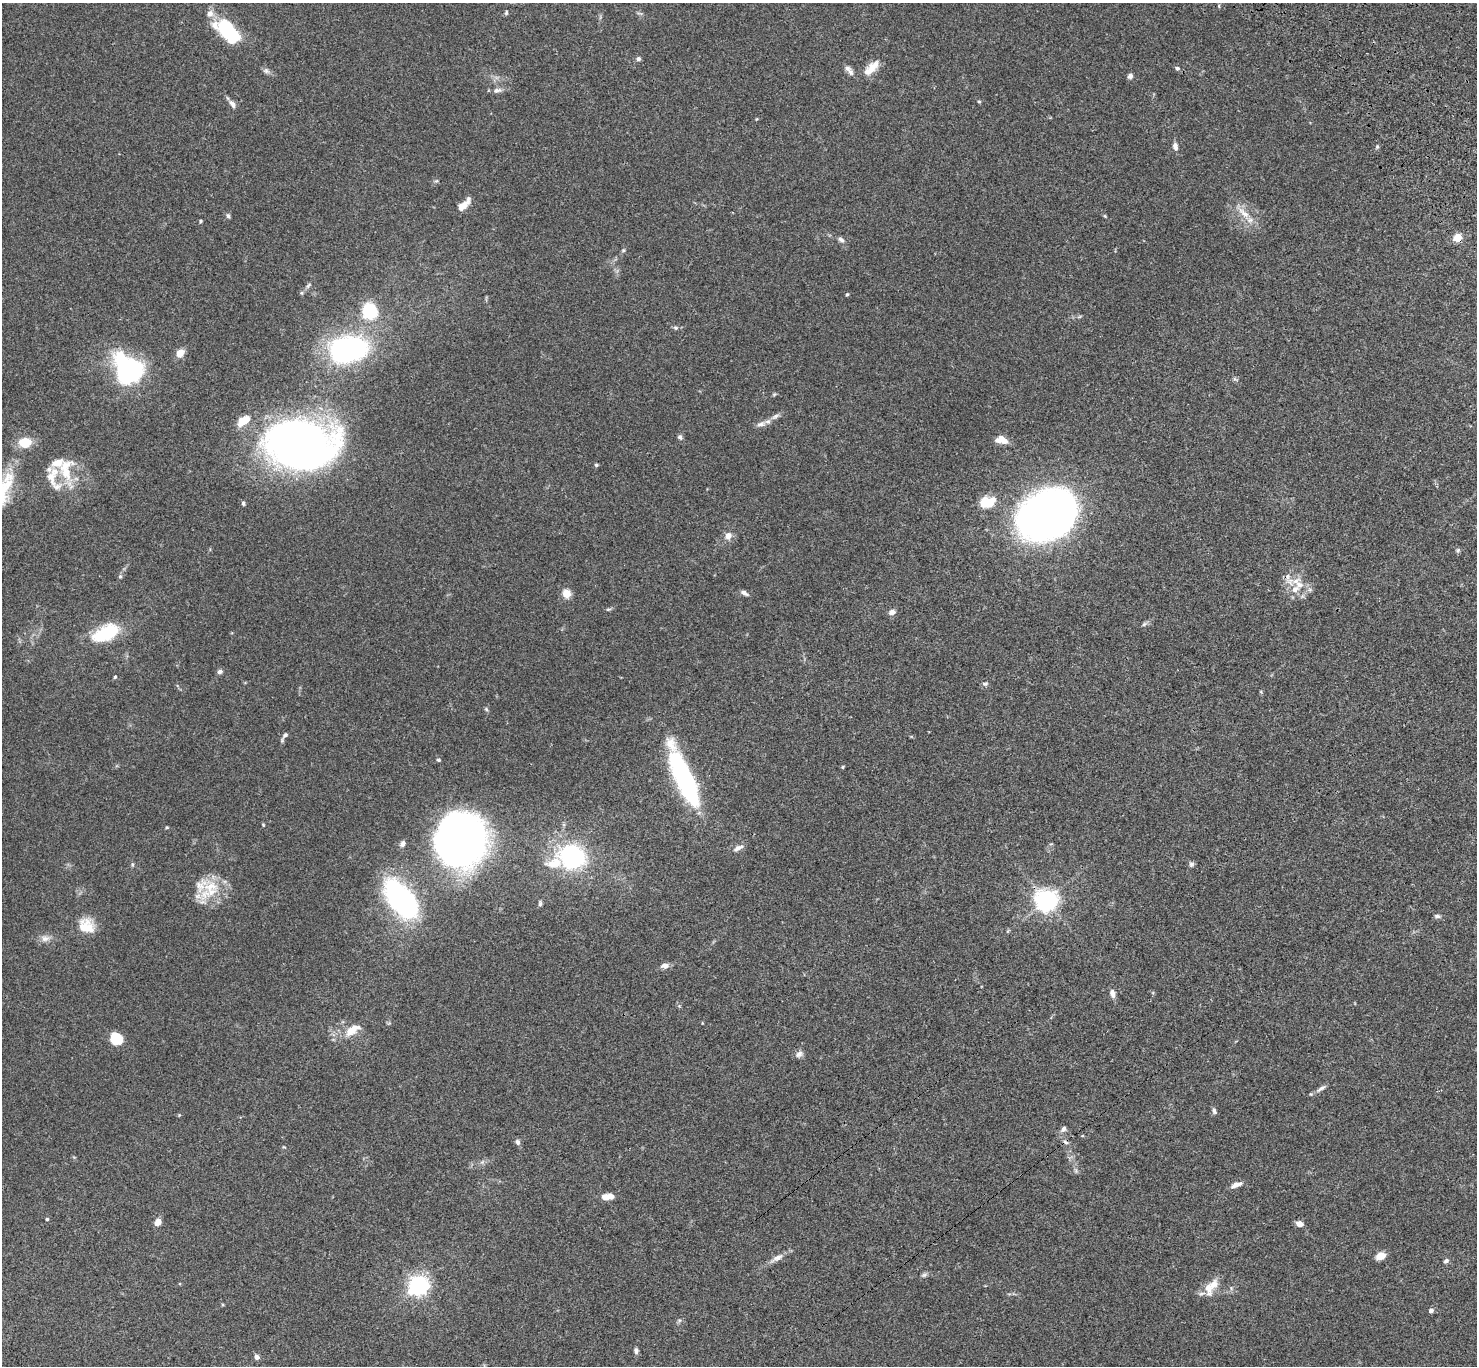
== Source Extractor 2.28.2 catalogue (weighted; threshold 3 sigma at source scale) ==
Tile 10 of 4 x 4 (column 2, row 3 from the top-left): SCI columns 1579-3053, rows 1747-3110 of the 6106 x 6082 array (HDU 1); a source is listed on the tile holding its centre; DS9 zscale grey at full resolution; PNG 1479 x 1368 px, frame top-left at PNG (2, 3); no overlay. Shown black and unused: <1% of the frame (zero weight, under 3 of 4 exposures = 6% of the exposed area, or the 3 px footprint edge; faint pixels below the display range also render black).
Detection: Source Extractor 2.28.2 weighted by HDU 2 'WHT'; one run over the whole footprint, this tile lists its part. Background 0.0592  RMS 0.0053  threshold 0.0239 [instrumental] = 3 sigma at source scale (4.5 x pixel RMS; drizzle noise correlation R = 1.50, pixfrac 1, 0.05/0.05 arcsec/px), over >= 5 px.
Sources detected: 119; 3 inside a brighter object's white glare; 1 cosmic-ray / hot-pixel residue — not listed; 12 inside a brighter listed object's ellipse — not listed separately; the other 103 listed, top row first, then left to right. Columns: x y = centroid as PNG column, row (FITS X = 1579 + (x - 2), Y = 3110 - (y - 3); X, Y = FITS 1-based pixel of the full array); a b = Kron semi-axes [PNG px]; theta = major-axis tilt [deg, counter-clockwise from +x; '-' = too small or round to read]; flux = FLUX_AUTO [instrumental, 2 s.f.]
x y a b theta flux
506 13 7 4 73 0.75
228 31 27 13 -37 39
638 59 6 6 - 1.2
872 68 21 10 51 7.3
1177 68 6 5 - 0.99
266 71 9 6 -41 1.6
851 72 11 7 -64 2
1130 76 6 5 - 1.7
497 90 13 6 8 2.4
979 101 5 3 - 0.5
232 104 12 6 -55 2.4
1175 146 10 6 -77 2.2
1377 147 6 4 -1 0.71
436 181 6 3 17 0.64
464 204 18 7 46 5.1
1243 213 23 8 -42 6.5
228 216 7 5 -78 1.1
1105 216 5 4 - 0.5
201 221 4 3 - 0.65
1457 238 7 6 - 8
841 240 9 6 -27 1.6
623 250 5 4 - 0.73
308 285 10 5 49 1.3
847 294 4 4 - 0.57
370 311 21 20 - 19
675 328 6 5 - 1.1
348 349 24 16 7 160
180 353 8 7 - 4.7
128 369 25 20 -51 86
775 416 14 5 31 2.4
244 420 16 9 33 7.9
761 424 14 7 12 2.8
680 437 7 6 - 1.3
1001 440 12 7 -11 6
24 443 8 6 -2 19
301 446 44 33 -10 540
596 465 5 4 - 0.74
66 469 35 20 83 17
988 502 16 10 12 13
243 503 6 4 -82 0.87
1048 515 41 29 33 560
728 536 10 9 - 3.4
1458 550 6 5 - 0.86
120 576 6 5 - 0.88
1289 579 23 10 -59 6
566 593 5 5 - 18
744 593 10 5 -32 1.7
609 609 6 4 18 0.73
892 612 8 6 6 2.3
1144 624 7 4 45 0.96
105 633 28 14 24 30
220 672 6 5 - 1.5
115 677 4 4 - 0.61
985 684 8 5 6 0.97
486 709 6 4 -47 0.74
285 735 9 6 39 1.5
438 760 5 5 - 0.81
843 767 5 3 - 0.51
684 779 52 13 -67 110
263 825 4 4 - 0.44
167 827 5 3 - 0.46
460 842 46 33 -51 310
403 844 8 6 59 1.9
738 848 17 6 26 2.4
572 857 20 17 -14 70
554 863 23 12 13 8.4
132 864 6 3 -72 0.65
1191 864 7 7 - 1.2
201 885 43 21 -75 15
402 900 32 17 -48 130
1046 900 7 7 - 350
540 904 7 4 82 0.94
1437 916 8 5 -9 1.2
83 928 28 14 67 8.2
45 938 13 8 10 3.1
665 966 8 6 6 3
1112 993 12 6 -77 2.3
352 1030 21 10 35 8.2
116 1038 12 10 -40 11
799 1054 11 8 37 2.1
1321 1088 16 5 37 2.1
1214 1111 9 5 -71 1.3
179 1115 4 4 - 0.46
1064 1129 9 6 48 1.7
1082 1136 5 3 - 0.4
517 1142 8 6 -67 1.5
284 1147 5 3 - 0.43
482 1162 7 4 33 1.2
1076 1171 7 4 -72 0.86
1236 1185 12 6 21 3.3
605 1197 7 5 -3 5.4
47 1219 4 4 - 0.58
158 1222 7 6 - 4.4
1299 1224 7 6 - 3
1380 1256 10 8 25 4.9
777 1258 22 7 28 3.8
1446 1261 7 6 - 1.3
924 1275 7 6 - 1.1
1213 1284 15 11 49 6
419 1286 8 8 - 170
1431 1311 6 5 - 1.5
636 1351 7 5 -84 1.4
257 1357 6 5 - 2
Overlapping masked pixels (flux is a lower limit): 2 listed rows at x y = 1457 238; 1046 900